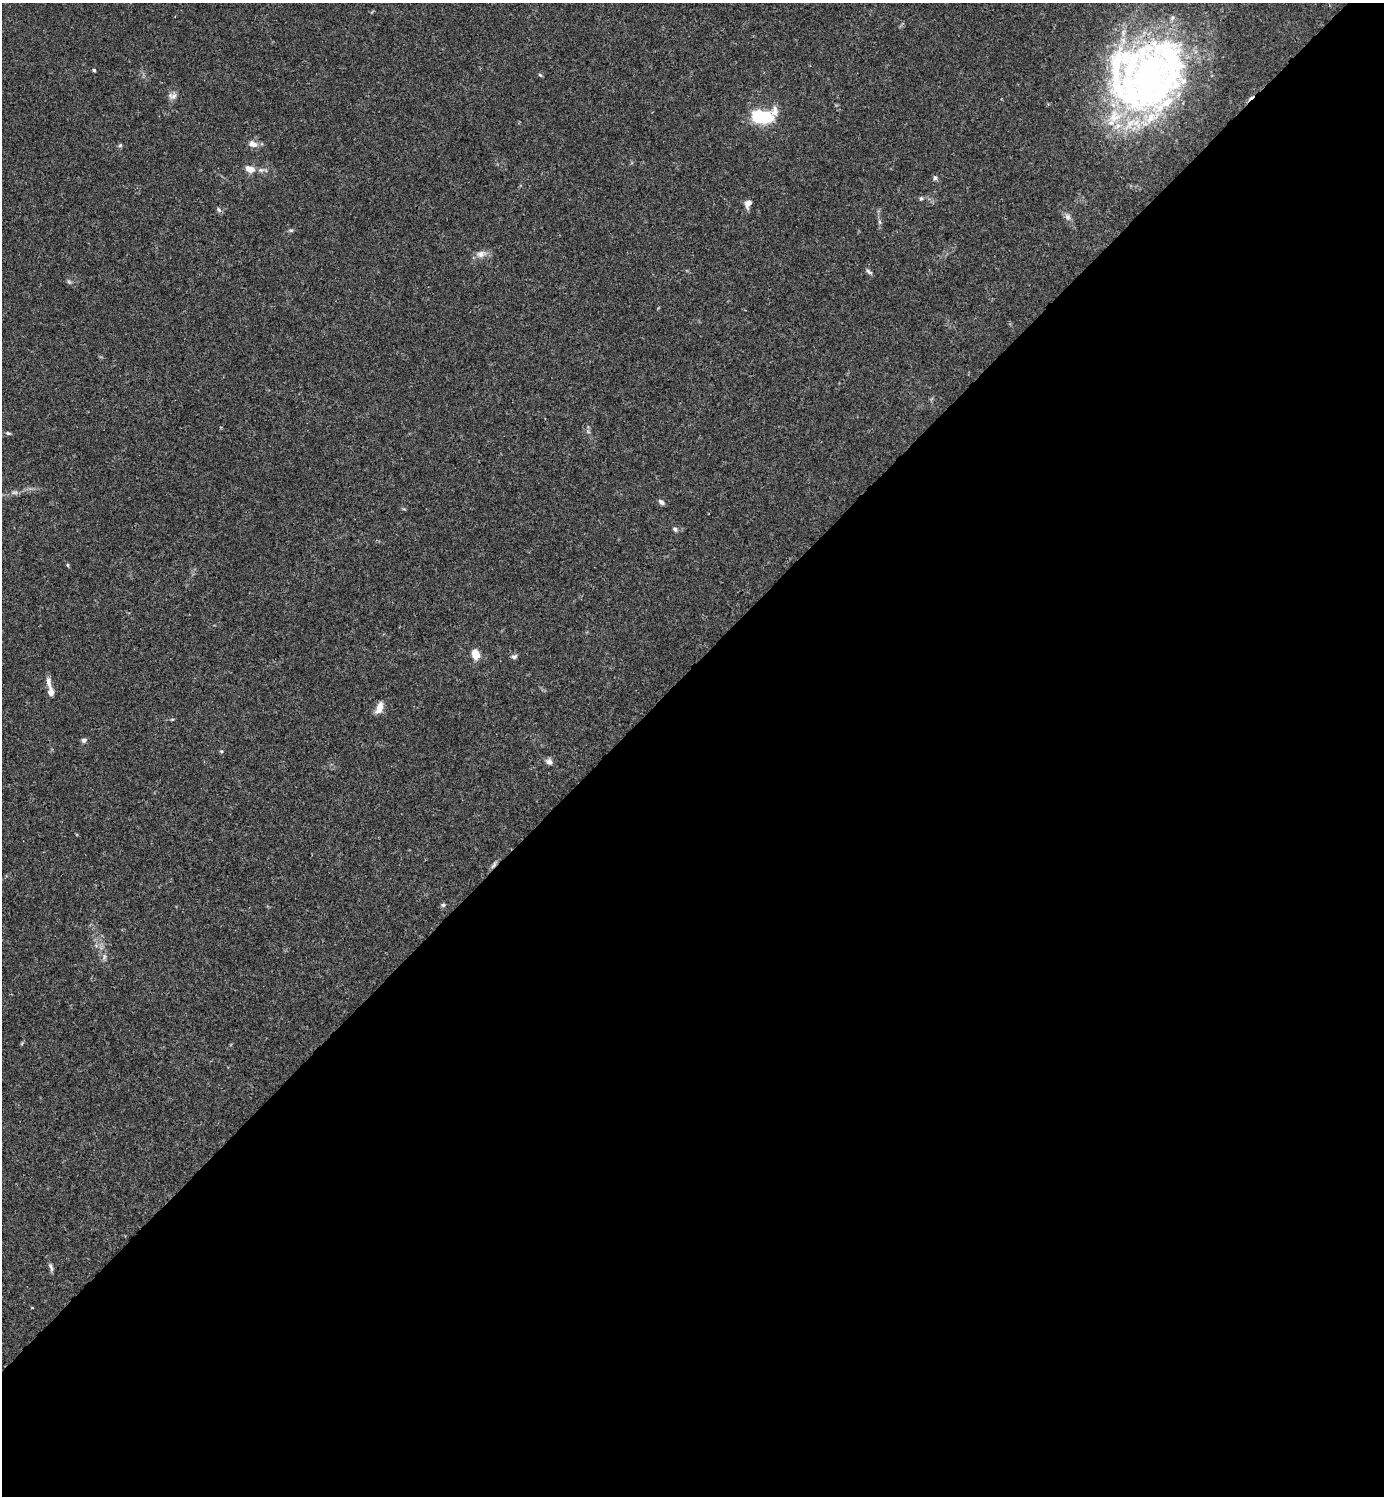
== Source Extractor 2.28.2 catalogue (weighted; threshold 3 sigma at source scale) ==
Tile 15 of 4 x 4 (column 3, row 4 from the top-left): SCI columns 3062-4443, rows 1-1494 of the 5981 x 5982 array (HDU 1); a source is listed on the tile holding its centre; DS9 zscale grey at full resolution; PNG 1386 x 1498 px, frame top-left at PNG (2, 3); no overlay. Shown black and unused: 55% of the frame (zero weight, under 3 of 4 exposures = <1% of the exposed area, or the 3 px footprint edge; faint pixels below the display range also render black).
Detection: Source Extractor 2.28.2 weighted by HDU 2 'WHT'; one run over the whole footprint, this tile lists its part. Background 0.015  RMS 0.0022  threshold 0.00979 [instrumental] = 3 sigma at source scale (4.5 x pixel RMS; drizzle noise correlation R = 1.50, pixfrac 1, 0.05/0.05 arcsec/px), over >= 5 px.
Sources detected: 46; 2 inside a brighter object's white glare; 3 cosmic-ray / hot-pixel residue — not listed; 6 inside a brighter listed object's ellipse — not listed separately; the other 35 listed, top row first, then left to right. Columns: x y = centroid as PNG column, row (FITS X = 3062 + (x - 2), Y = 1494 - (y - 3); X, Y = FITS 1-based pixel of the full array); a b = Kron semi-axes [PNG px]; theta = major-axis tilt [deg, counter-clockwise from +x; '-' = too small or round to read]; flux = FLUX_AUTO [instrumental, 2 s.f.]
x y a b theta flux
94 70 4 3 - 0.43
540 75 6 4 -43 0.29
1148 77 101 70 60 110
172 96 12 8 1 1
775 111 16 8 90 1.6
761 116 15 9 -9 18
252 144 13 8 -16 1.3
120 145 6 5 - 0.33
249 169 13 8 -25 2
935 178 6 5 - 0.53
921 198 6 4 67 0.34
748 204 10 7 68 1.4
1068 217 11 7 -65 0.97
880 222 6 4 -70 0.35
291 230 6 5 - 0.34
481 254 15 9 18 1.5
869 272 9 4 -37 0.51
69 282 7 4 -19 0.36
8 433 7 4 -13 0.39
14 492 10 4 0 0.63
661 502 7 5 -40 0.65
675 529 7 5 -60 0.48
68 565 5 3 - 0.25
475 654 9 7 -71 3.3
514 657 8 5 17 0.51
49 683 17 6 -81 1.4
379 707 14 7 69 1.9
172 719 5 3 - 0.21
84 740 6 6 - 0.56
221 751 5 4 - 0.27
549 762 9 7 -27 0.87
443 905 5 5 - 0.38
104 957 8 4 89 0.54
22 1043 6 4 72 0.24
51 1267 12 4 -69 0.62
Overlapping masked pixels (flux is a lower limit): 1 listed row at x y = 1148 77